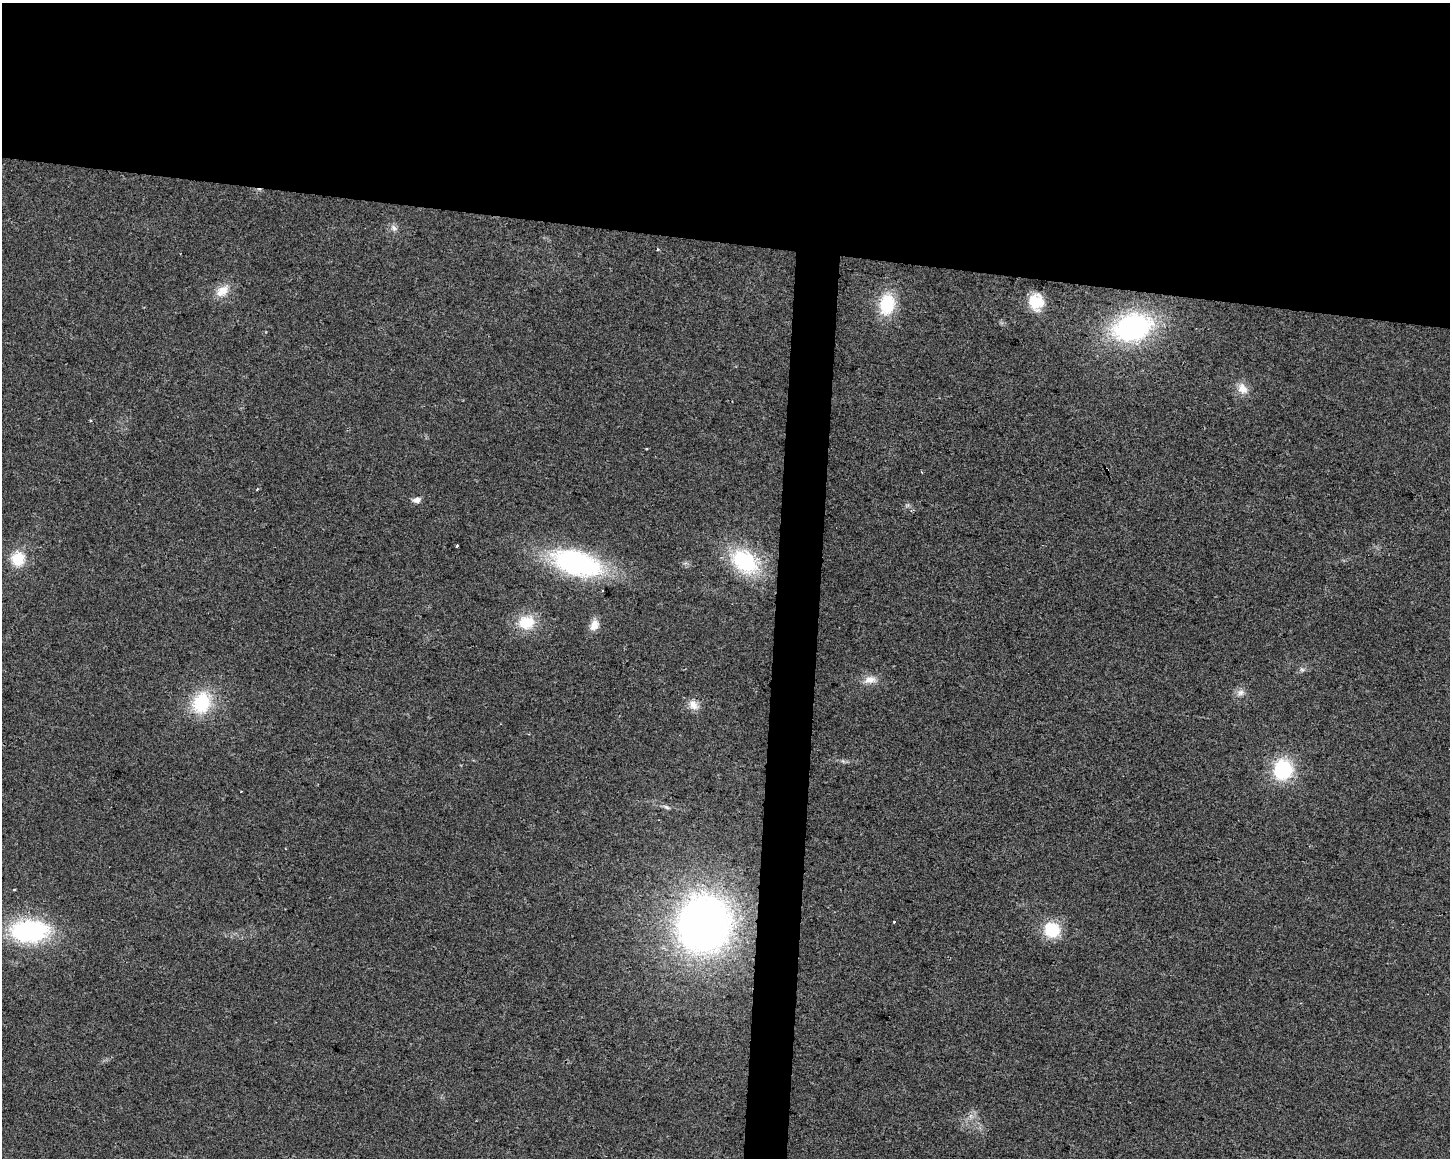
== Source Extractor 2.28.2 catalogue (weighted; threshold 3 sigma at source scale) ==
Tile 2 of 3 x 4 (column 2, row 1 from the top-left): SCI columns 1734-3181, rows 3467-4622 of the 4858 x 4630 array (HDU 1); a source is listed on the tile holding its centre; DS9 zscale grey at full resolution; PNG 1452 x 1160 px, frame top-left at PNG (2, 3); no overlay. Shown black and unused: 23% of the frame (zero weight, under 2 of 3 exposures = <1% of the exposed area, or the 3 px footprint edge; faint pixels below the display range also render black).
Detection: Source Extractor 2.28.2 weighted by HDU 2 'WHT'; one run over the whole footprint, this tile lists its part. Background 0.0467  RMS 0.0067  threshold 0.0301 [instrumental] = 3 sigma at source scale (4.5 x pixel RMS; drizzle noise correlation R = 1.50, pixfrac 1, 0.0396/0.0396 arcsec/px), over >= 5 px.
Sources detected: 30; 2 cosmic-ray / hot-pixel residue — not listed; the other 28 listed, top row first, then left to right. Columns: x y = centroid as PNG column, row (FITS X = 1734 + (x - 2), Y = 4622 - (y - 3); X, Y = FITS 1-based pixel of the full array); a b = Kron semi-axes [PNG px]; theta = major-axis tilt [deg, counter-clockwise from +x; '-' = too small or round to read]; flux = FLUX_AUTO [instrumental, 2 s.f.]
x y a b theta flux
394 228 11 7 -41 2.7
657 249 3 2 - 1.3
222 291 20 12 37 9.9
1036 302 16 13 -82 15
887 304 25 18 79 29
1133 327 40 27 14 110
1242 388 16 12 -54 7.3
1107 469 3 2 - 1.8
922 472 4 3 - 0.62
257 489 3 3 - 0.74
417 500 10 7 10 3.3
18 559 15 14 - 18
745 561 33 23 -36 59
577 563 41 20 -17 150
527 622 22 19 6 18
594 625 14 10 66 6.2
1302 670 6 6 - 1.5
870 680 15 10 8 6.6
1240 692 11 8 14 3.6
201 703 27 21 67 34
693 705 14 11 -56 6.2
1283 770 16 15 - 55
666 807 9 5 -25 1.6
14 890 3 2 - 0.65
894 922 3 3 - 1
704 924 53 49 75 390
1052 930 16 15 - 25
29 931 39 22 0 88
Overlapping masked pixels (flux is a lower limit): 1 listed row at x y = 1107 469
Isophote crosses this tile's border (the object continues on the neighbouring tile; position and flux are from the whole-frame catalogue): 1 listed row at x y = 29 931